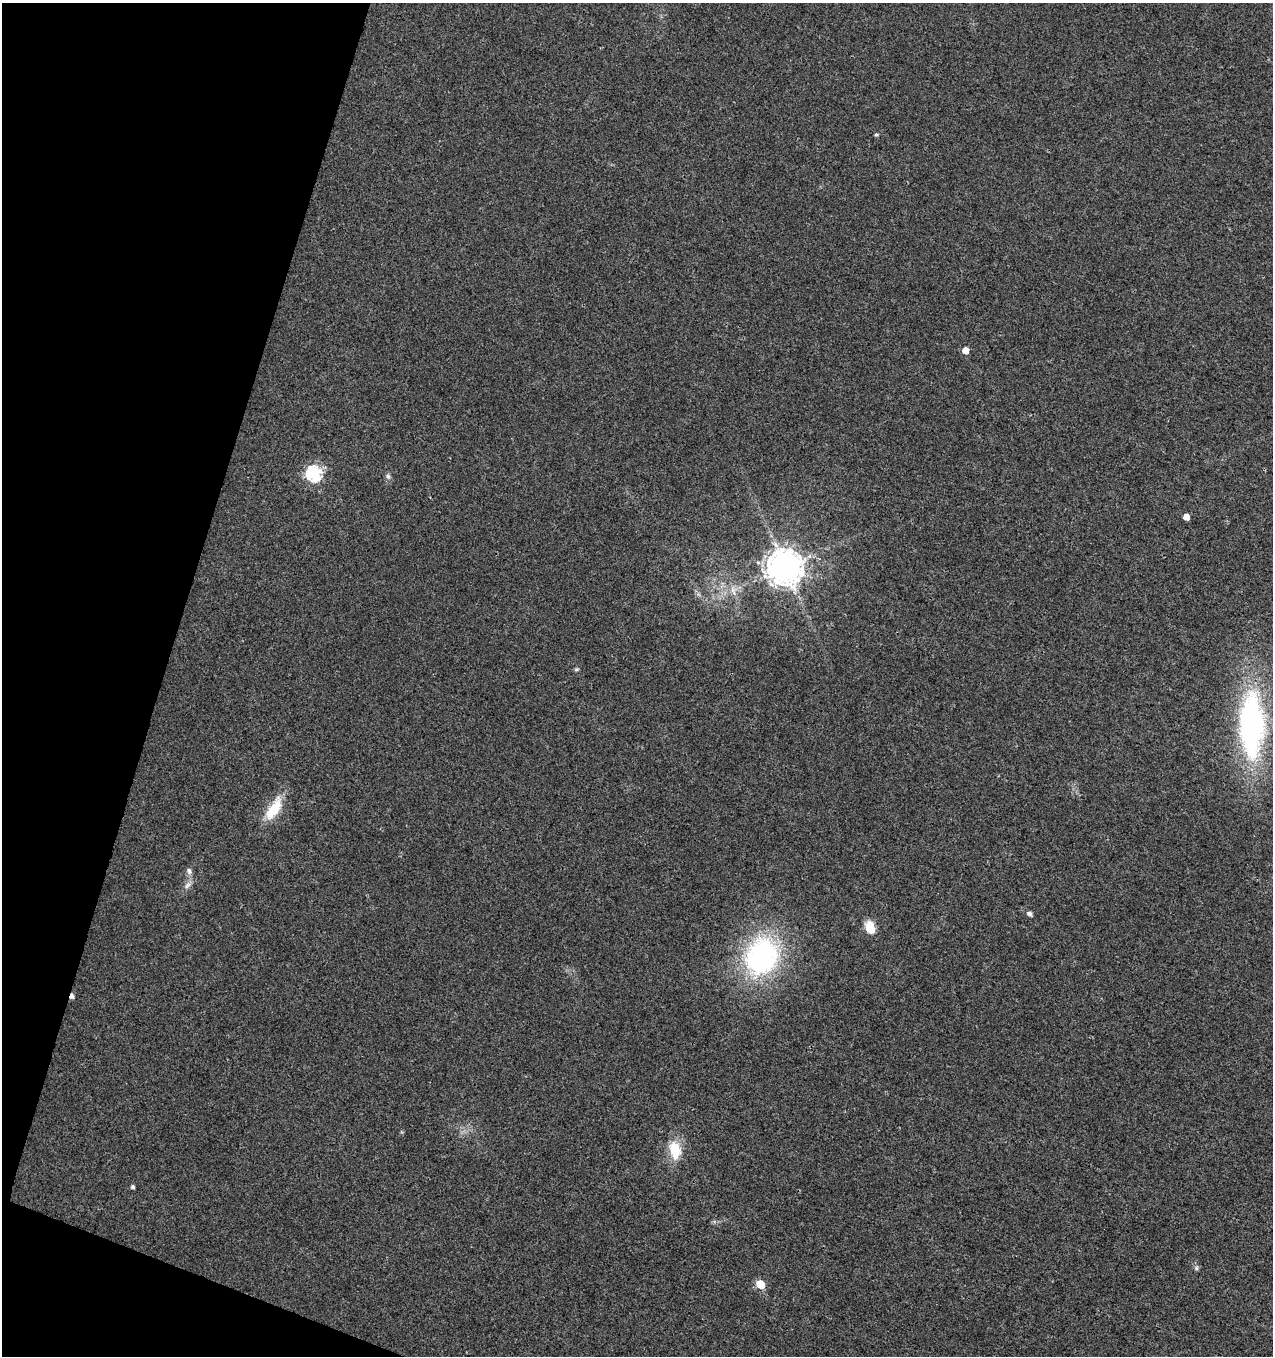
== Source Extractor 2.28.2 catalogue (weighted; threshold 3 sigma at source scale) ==
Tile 9 of 4 x 4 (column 1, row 3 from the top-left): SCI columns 279-1549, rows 1355-2708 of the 5574 x 5425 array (HDU 1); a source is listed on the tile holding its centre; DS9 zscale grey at full resolution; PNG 1275 x 1358 px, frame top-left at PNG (2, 3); no overlay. Shown black and unused: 15% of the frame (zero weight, under 3 of 4 exposures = <1% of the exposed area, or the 3 px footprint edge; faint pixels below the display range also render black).
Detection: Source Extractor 2.28.2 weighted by HDU 2 'WHT'; one run over the whole footprint, this tile lists its part. Background 0.00757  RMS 0.0031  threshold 0.0141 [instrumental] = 3 sigma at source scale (4.5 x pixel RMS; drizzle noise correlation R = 1.50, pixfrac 1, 0.0396/0.0396 arcsec/px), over >= 5 px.
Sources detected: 20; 1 cosmic-ray / hot-pixel residue — not listed; the other 19 listed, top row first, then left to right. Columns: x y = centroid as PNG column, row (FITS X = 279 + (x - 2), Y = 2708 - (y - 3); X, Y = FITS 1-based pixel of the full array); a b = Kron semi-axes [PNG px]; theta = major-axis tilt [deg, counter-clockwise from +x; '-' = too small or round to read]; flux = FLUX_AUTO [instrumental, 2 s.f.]
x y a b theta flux
876 135 5 4 - 0.5
965 350 5 5 - 3
314 473 7 7 - 66
388 476 7 7 - 0.78
1186 517 5 5 - 2.9
785 567 10 10 - 730
733 590 15 7 -82 2.2
576 669 6 4 1 0.44
1252 725 74 27 -90 76
274 809 32 13 58 9.1
189 871 9 6 -56 1
187 885 12 6 46 1.5
1029 913 5 4 - 1.4
870 927 11 8 -71 6.7
761 956 36 30 64 61
675 1150 24 15 -76 7.5
133 1187 4 4 - 0.68
1196 1268 7 6 - 0.7
760 1284 6 5 - 9.3